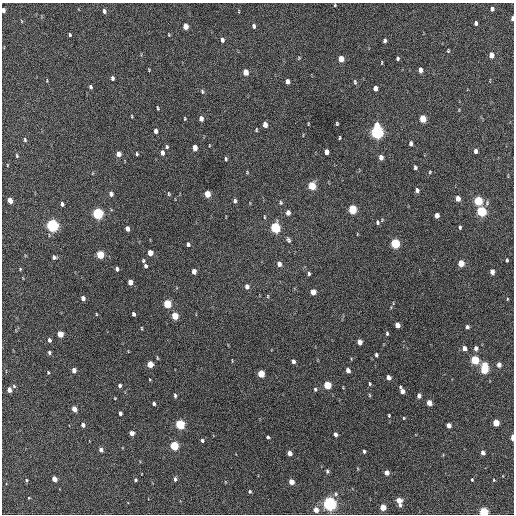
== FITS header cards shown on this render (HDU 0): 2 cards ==
NAXIS1  =                  512 / Axis length
NAXIS2  =                  512 / Axis length

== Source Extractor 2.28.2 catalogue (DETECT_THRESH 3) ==
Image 512 x 512 px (HDU 0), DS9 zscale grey, 1 PNG px = 1 image px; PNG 516 x 516 px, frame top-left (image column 1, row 512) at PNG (2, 3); no overlay
Background 516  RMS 15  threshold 43.7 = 3 sigma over >= 5 px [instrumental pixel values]
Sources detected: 177; all 177 listed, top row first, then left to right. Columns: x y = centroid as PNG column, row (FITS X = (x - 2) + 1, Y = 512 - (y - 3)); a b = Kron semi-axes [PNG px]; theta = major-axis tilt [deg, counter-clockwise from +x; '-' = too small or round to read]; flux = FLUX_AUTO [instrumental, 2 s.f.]
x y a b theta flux
335 5 3 2 - 850
492 9 4 4 - 3600
3 10 4 3 - 3600
104 11 5 4 - 2900
239 11 5 3 - 710
512 18 4 3 - 2400
21 21 5 3 - 770
476 23 4 3 - 2400
185 26 5 4 - 12000
254 26 6 4 -73 2300
70 35 4 3 - 1200
169 35 3 2 - 750
222 40 5 4 - 3300
385 40 5 3 - 2200
448 51 5 3 - 970
491 55 5 4 - 8400
299 58 5 4 - 910
397 58 4 3 - 1800
341 59 5 4 - 14000
382 63 4 2 - 740
149 70 4 3 - 810
420 70 5 4 - 5900
245 72 5 4 - 9600
112 78 5 4 - 2500
287 81 5 4 - 4600
355 82 7 4 -81 1600
90 87 4 3 - 2100
375 88 5 4 - 5400
202 91 7 5 -72 1700
158 108 4 2 - 1100
132 116 4 3 - 760
185 118 4 3 - 900
201 118 5 4 - 5500
423 119 5 4 - 23000
308 124 4 2 - 670
337 124 4 3 - 1000
265 125 5 4 - 8000
256 130 4 3 - 990
156 131 5 4 - 4100
377 132 7 5 -88 290000
340 138 4 2 - 960
25 140 5 4 - 1300
411 143 5 4 - 3300
209 145 4 2 - 630
167 147 5 4 - 1600
195 148 5 4 - 8800
475 151 5 4 - 3200
326 152 5 4 - 6000
162 153 5 4 - 4300
118 154 5 4 - 7600
137 154 4 3 - 1200
17 156 5 3 - 1100
381 157 5 4 - 5200
226 159 5 3 - 1400
7 165 4 2 - 660
415 167 4 3 - 2000
247 172 5 3 - 860
430 172 5 4 - 990
312 186 5 5 - 32000
417 190 4 4 - 3100
111 194 5 4 - 4300
169 194 6 4 -83 1100
207 194 5 4 - 19000
458 198 5 4 - 7700
10 200 5 4 - 10000
235 201 5 4 - 2000
478 201 5 5 - 59000
281 203 5 5 - 1400
62 204 4 3 - 2300
353 209 5 4 - 49000
481 211 6 5 - 80000
98 213 5 5 - 130000
288 213 5 4 - 5400
437 215 5 4 - 6900
264 217 4 3 - 850
377 222 6 5 - 1900
52 225 6 5 - 220000
275 227 6 5 - 93000
460 227 4 3 - 1600
127 229 5 4 - 4600
288 240 8 5 -64 2100
395 243 5 5 - 72000
188 244 5 4 - 2400
150 253 5 4 - 11000
100 255 5 4 - 36000
54 257 4 4 - 2600
143 260 4 4 - 1300
507 260 4 3 - 1200
461 263 5 4 - 19000
279 264 5 4 - 5200
145 266 4 3 - 2400
20 269 4 3 - 840
117 269 4 3 - 2600
194 271 5 4 - 6300
492 272 5 4 - 6600
309 273 5 4 - 1800
130 282 5 4 - 9000
247 286 5 4 - 4300
313 292 5 4 - 9400
268 296 5 3 - 910
83 298 5 4 - 4400
507 299 4 2 - 700
167 304 5 4 - 39000
96 314 3 2 - 720
133 314 4 3 - 2800
175 316 5 4 - 27000
397 325 5 4 - 9100
467 327 4 4 - 2500
142 328 5 2 - 860
387 333 5 4 - 1600
60 334 5 4 - 17000
49 340 5 4 - 2600
360 342 5 4 - 8900
464 348 4 4 - 6200
476 348 5 4 - 4000
49 352 4 4 - 1700
376 355 5 4 - 1700
157 358 6 3 -81 900
475 360 5 4 - 52000
232 361 5 2 - 680
293 361 4 4 - 3600
150 364 5 4 - 19000
499 365 4 4 - 5900
484 368 9 4 87 58000
74 370 5 4 - 5800
348 370 5 4 - 6600
48 372 4 2 - 880
261 374 5 4 - 27000
388 377 4 4 - 6600
370 384 5 3 - 1300
120 385 5 4 - 2200
327 385 5 4 - 40000
14 386 5 4 - 1300
315 389 5 4 - 1500
9 390 4 4 - 7300
402 391 6 4 -67 6900
175 395 5 3 - 2000
369 395 5 3 - 960
419 396 4 4 - 4800
115 398 3 2 - 670
154 403 4 4 - 2200
429 403 5 4 - 11000
74 409 5 4 - 11000
120 413 4 3 - 2600
389 415 3 2 - 940
404 418 4 3 - 830
496 423 5 4 - 19000
180 424 5 4 - 80000
83 425 4 4 - 4000
449 425 4 4 - 7700
132 433 4 4 - 6300
335 434 4 3 - 3600
268 437 3 3 - 1400
513 437 4 2 - 11000
202 440 5 4 - 2200
174 446 5 4 - 60000
101 450 4 4 - 5100
364 451 4 3 - 1700
483 452 4 4 - 4900
289 453 4 4 - 7300
327 471 5 4 - 1700
387 473 4 4 - 8000
54 479 4 4 - 10000
175 479 5 5 - 2800
26 480 4 3 - 1100
135 480 4 4 - 1700
472 480 3 2 - 1100
494 480 4 4 - 920
291 482 4 4 - 12000
250 491 4 4 - 1400
335 494 6 6 - 2200
29 498 3 2 - 660
399 501 7 4 -73 13000
329 504 5 5 - 330000
383 507 4 4 - 17000
316 510 4 4 - 9400
483 512 4 4 - 75000
At the frame edge (FLAGS 8, measured only in part): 4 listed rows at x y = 3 10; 512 18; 513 437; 483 512